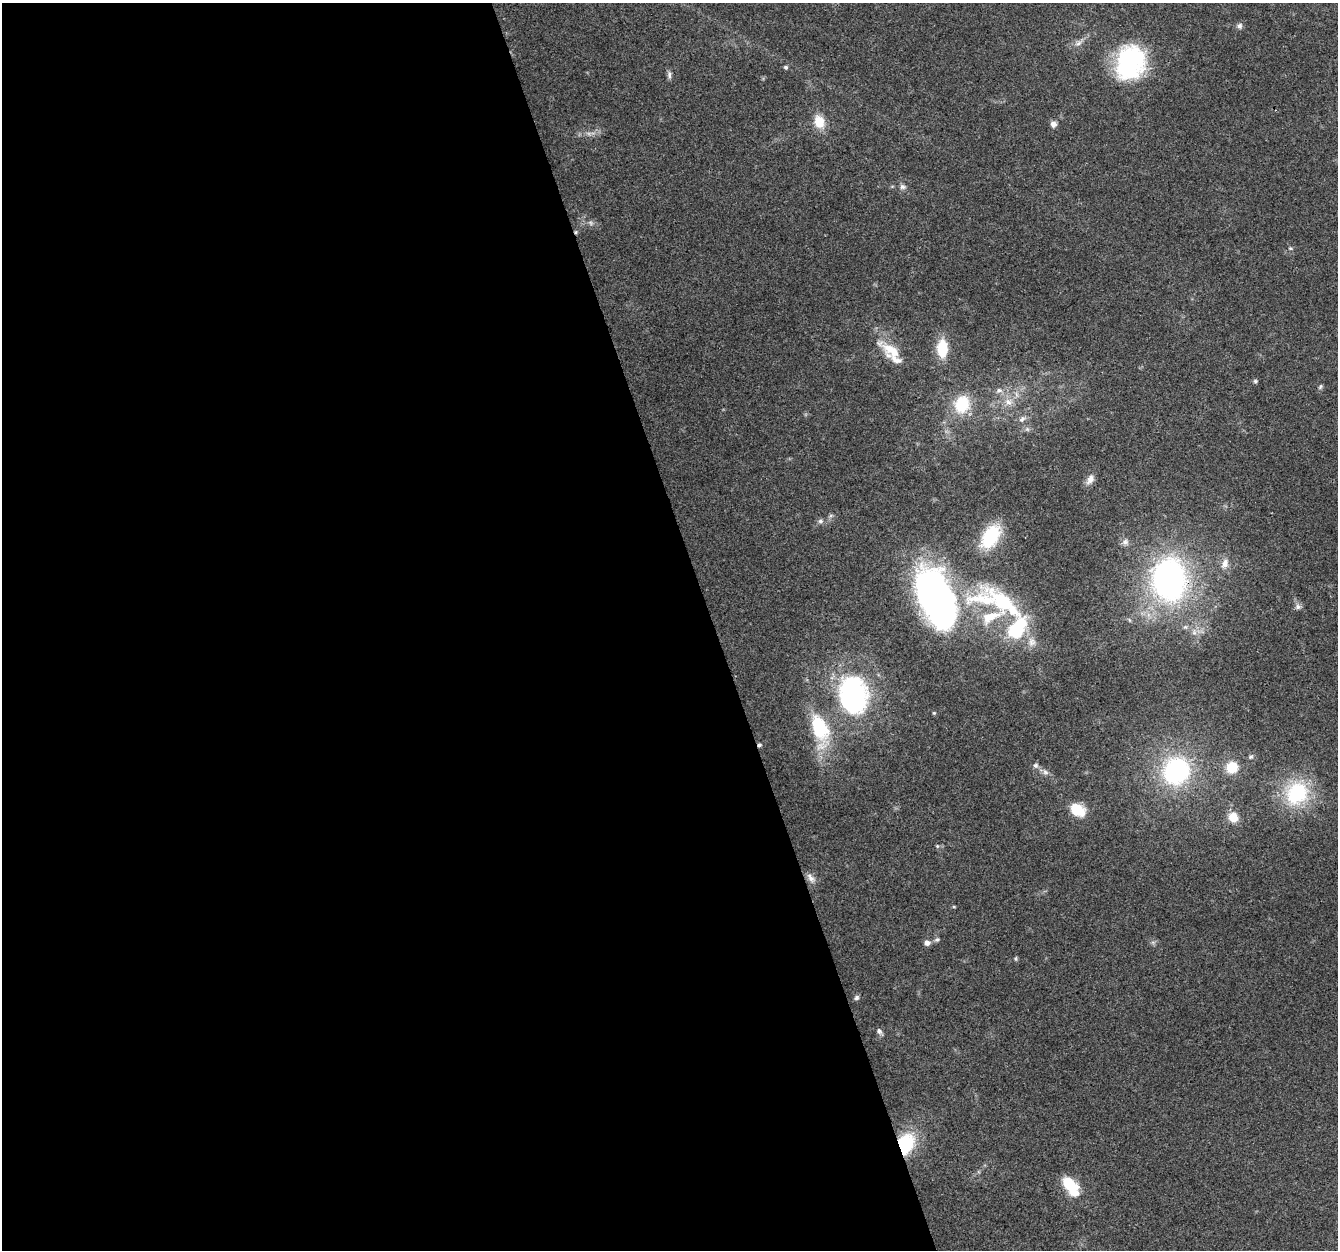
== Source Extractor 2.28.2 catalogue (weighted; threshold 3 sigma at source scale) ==
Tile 9 of 4 x 4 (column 1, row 3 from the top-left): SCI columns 1-1336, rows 1365-2612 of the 5345 x 5167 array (HDU 1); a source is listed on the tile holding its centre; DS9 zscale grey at full resolution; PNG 1340 x 1252 px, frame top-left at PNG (2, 3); no overlay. Shown black and unused: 53% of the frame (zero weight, under 3 of 4 exposures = <1% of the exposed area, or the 3 px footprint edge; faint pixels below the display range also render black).
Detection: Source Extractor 2.28.2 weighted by HDU 2 'WHT'; one run over the whole footprint, this tile lists its part. Background 0.0694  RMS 0.005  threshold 0.0225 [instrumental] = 3 sigma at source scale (4.5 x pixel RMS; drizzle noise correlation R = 1.50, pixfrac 1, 0.0396/0.0396 arcsec/px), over >= 5 px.
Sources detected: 60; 1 too faint to see at this stretch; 4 inside a brighter object's white glare — not listed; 5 inside a brighter listed object's ellipse — not listed separately; the other 50 listed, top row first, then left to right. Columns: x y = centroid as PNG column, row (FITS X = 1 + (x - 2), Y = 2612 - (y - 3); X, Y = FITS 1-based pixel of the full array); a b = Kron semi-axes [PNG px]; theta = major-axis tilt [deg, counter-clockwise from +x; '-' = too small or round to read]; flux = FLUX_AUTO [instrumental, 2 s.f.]
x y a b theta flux
1239 26 8 8 - 1.5
1078 43 11 5 25 2.1
1130 62 37 30 71 59
786 67 5 5 - 0.88
669 75 13 4 -90 1.4
819 122 15 11 -73 9.3
1053 124 7 6 - 2.5
903 187 8 7 - 1.6
576 232 5 5 - 0.73
1290 248 5 4 - 0.64
942 348 18 11 -90 16
892 351 41 14 -33 13
1255 381 6 5 - 0.8
1320 387 8 4 55 0.85
999 390 9 7 20 2
1008 402 11 8 -20 3.6
962 404 18 16 77 20
1022 419 9 6 43 1.9
1027 429 6 5 - 1
1090 479 14 8 58 3.2
820 521 7 6 - 1.5
990 537 24 14 56 30
1125 542 9 9 - 2.2
1225 563 14 9 69 3.8
1169 579 41 32 -87 160
931 597 49 30 -89 160
1004 603 70 21 -38 49
1298 607 8 7 - 1.7
853 694 49 37 -65 78
934 713 4 4 - 0.56
820 728 36 18 -75 33
759 745 6 4 16 0.9
1251 757 7 6 - 1
1035 765 7 6 - 1.3
1232 767 11 10 - 12
1176 771 26 24 53 68
1045 772 9 6 -17 1.8
1297 793 25 21 51 41
1078 810 19 13 -31 11
1233 817 10 9 - 7.4
937 846 4 4 - 0.61
811 878 15 8 -50 2.9
954 907 5 3 - 0.51
937 940 7 5 11 1.1
927 943 7 6 - 2.6
1016 958 6 4 71 0.61
857 998 7 6 - 1.2
879 1031 10 6 -51 1.6
905 1144 21 16 67 30
1069 1184 16 9 -47 22
Overlapping masked pixels (flux is a lower limit): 4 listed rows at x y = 576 232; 1169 579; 759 745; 905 1144